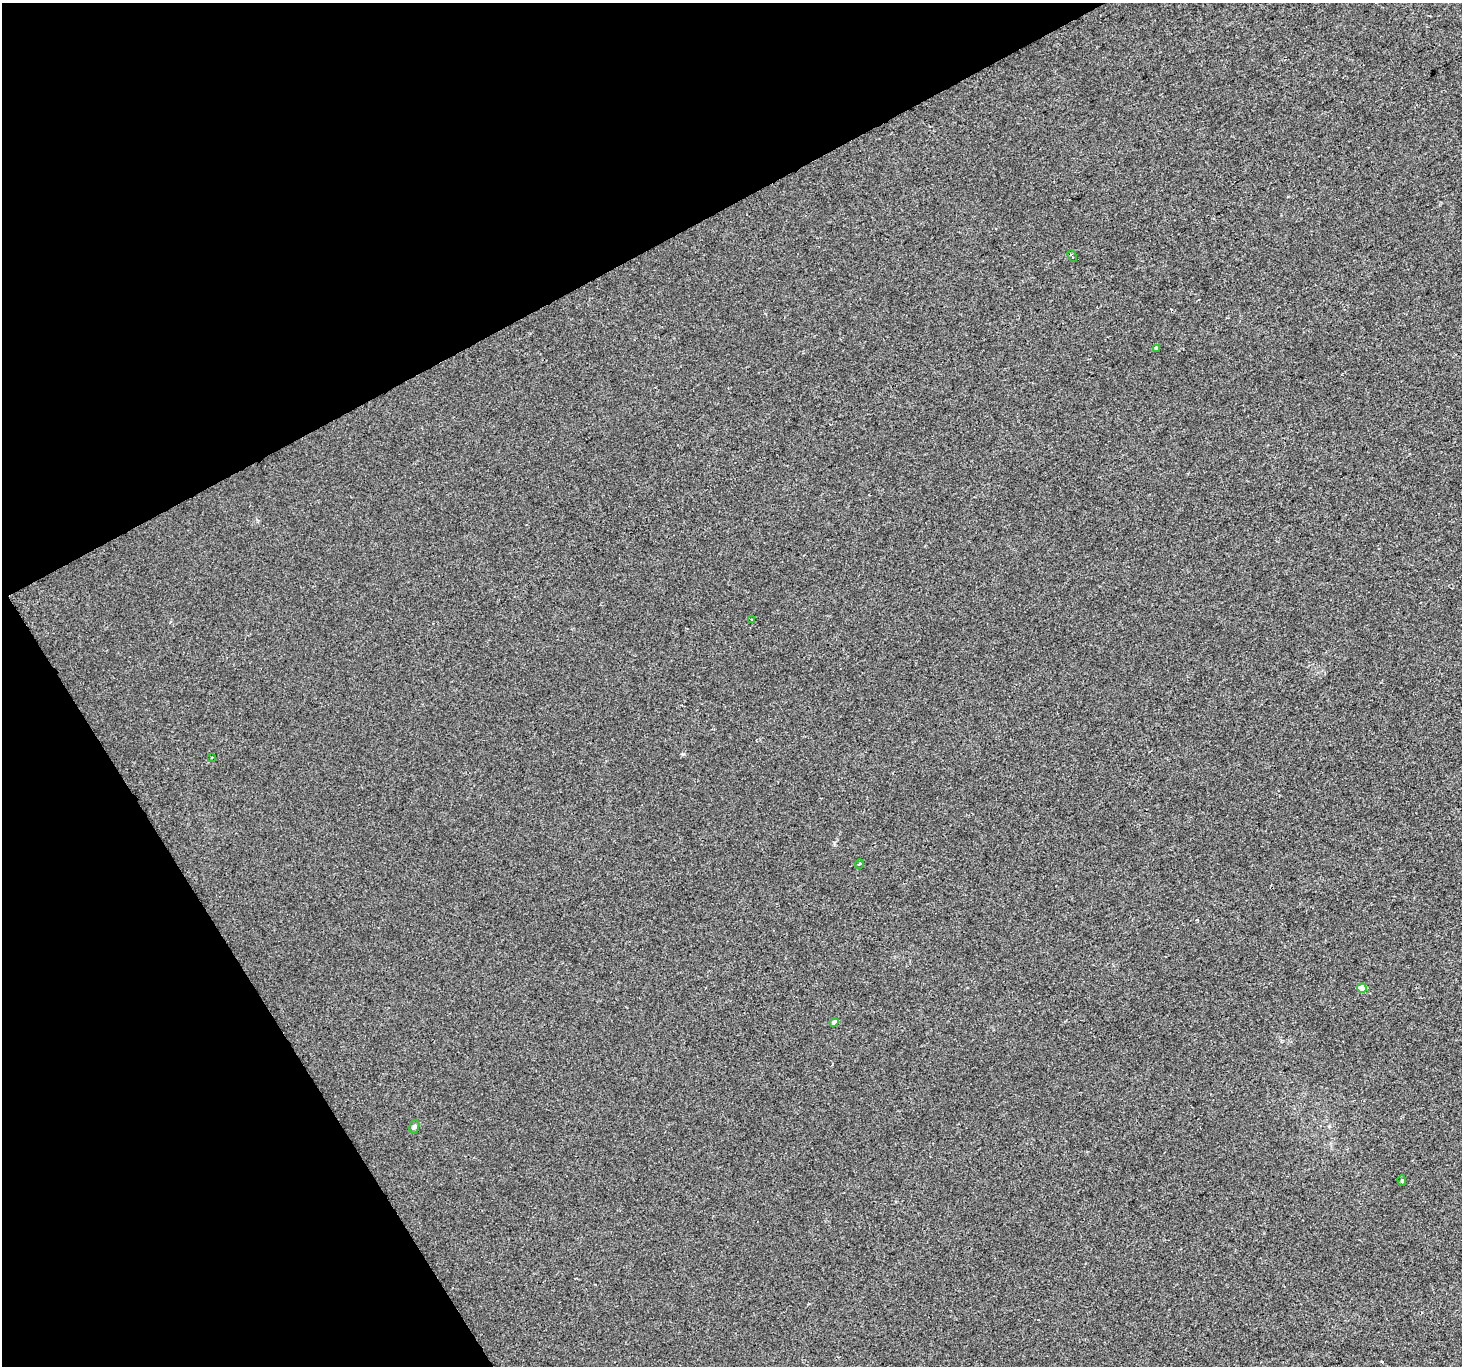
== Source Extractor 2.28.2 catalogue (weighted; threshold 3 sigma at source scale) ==
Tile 5 of 4 x 4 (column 1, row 2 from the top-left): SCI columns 1-1460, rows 2841-4204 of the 5842 x 5741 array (HDU 1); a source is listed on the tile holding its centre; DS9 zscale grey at full resolution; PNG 1464 x 1368 px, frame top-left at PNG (2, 3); each listed source drawn as its Kron ellipse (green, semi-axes under 4 px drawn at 4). Shown black and unused: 26% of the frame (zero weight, under 2 of 3 exposures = <1% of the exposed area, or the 3 px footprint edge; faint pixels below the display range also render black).
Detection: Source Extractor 2.28.2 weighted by HDU 2 'WHT'; one run over the whole footprint, this tile lists its part. Background 0.00199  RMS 0.0047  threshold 0.0214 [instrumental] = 3 sigma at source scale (4.5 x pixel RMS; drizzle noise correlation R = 1.50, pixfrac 1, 0.0396/0.0396 arcsec/px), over >= 5 px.
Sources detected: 9; all 9 listed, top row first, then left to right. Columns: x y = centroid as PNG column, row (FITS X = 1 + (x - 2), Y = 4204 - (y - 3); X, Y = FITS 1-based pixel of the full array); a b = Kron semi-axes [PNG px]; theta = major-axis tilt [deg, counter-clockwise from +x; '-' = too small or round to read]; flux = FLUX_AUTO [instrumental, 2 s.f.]
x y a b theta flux
1072 256 6 2 -64 0.63
1156 348 3 3 - 1.4
751 620 3 2 - 0.43
212 758 4 2 - 0.42
859 864 5 3 - 0.45
1362 988 5 4 - 6.2
834 1022 4 4 - 2
414 1127 7 5 73 0.94
1402 1181 5 4 - 0.7